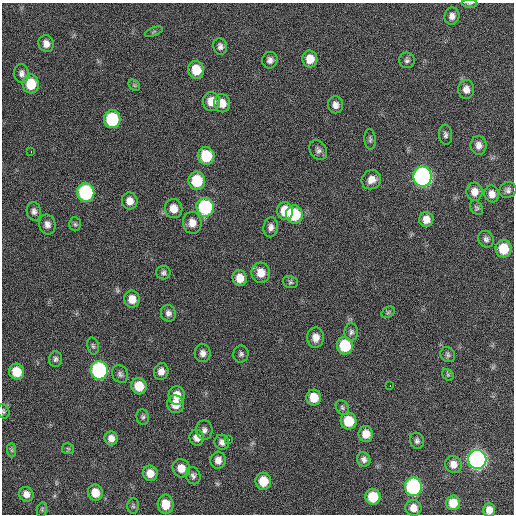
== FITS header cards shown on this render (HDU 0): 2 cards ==
NAXIS1  =                  512 / Axis length
NAXIS2  =                  512 / Axis length

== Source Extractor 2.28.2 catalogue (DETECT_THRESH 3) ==
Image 512 x 512 px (HDU 0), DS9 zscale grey, 1 PNG px = 1 image px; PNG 516 x 516 px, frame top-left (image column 1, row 512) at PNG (2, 3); each listed source drawn as its Kron ellipse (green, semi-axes under 4 px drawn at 4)
Background 241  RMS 16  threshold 46.6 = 3 sigma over >= 5 px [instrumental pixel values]
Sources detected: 100; all 100 listed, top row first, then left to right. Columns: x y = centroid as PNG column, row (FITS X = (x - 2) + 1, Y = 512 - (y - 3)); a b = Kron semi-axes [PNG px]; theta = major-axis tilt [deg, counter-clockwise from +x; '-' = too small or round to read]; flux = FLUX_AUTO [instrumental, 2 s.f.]
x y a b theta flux
470 4 8 3 1 1400
452 16 8 7 - 5200
154 32 9 3 21 1400
46 44 8 7 - 6900
220 46 8 7 - 3800
310 59 8 7 - 14000
270 60 8 7 - 4500
407 60 8 7 - 3000
196 70 9 8 - 23000
21 73 9 7 -80 4500
31 84 9 8 - 30000
134 85 6 5 - 1700
466 89 9 8 - 6800
211 101 9 8 - 14000
222 103 9 8 - 10000
335 105 8 7 - 5800
112 119 9 8 - 69000
445 135 10 6 -85 3100
370 139 10 5 -85 2400
479 145 9 8 - 6000
318 150 11 8 -58 4200
31 152 3 2 - 2500
206 156 9 8 - 39000
423 177 10 9 - 390000
371 180 10 9 - 9100
197 181 9 8 - 40000
508 190 9 7 25 3600
86 192 9 8 - 120000
474 192 9 8 - 9100
492 194 8 7 - 6900
130 201 8 8 - 8400
205 207 9 8 - 95000
477 208 8 5 -59 2100
174 209 9 8 - 11000
34 211 9 7 -80 3900
285 211 9 8 - 26000
294 215 9 8 - 47000
426 219 7 7 - 8600
192 223 11 9 -83 9800
47 224 10 8 -77 5400
75 224 7 6 - 2100
271 227 10 7 82 4800
486 239 8 7 - 3500
504 249 9 8 - 26000
163 273 7 7 - 2800
261 273 10 9 - 13000
240 278 8 7 - 13000
290 282 8 5 -15 2200
132 299 8 7 - 11000
388 312 7 5 30 1800
168 313 8 7 - 4400
351 332 8 7 - 3400
316 337 10 8 -89 9200
93 346 9 5 -79 2100
345 346 8 8 - 46000
203 353 9 8 - 5000
241 354 8 7 - 2900
448 355 8 7 - 2600
55 359 8 6 87 2900
99 370 9 8 - 160000
161 371 8 7 - 6400
17 372 8 7 - 21000
120 374 9 7 -54 3400
448 375 6 5 - 1800
390 385 3 2 - 7100
139 386 8 7 - 21000
177 395 9 8 - 14000
314 397 8 7 - 19000
176 404 9 8 - 14000
342 407 8 6 -59 2400
3 411 7 5 -68 2000
143 417 7 6 - 2300
349 421 8 8 - 27000
204 430 10 8 -85 4300
366 434 8 7 - 12000
111 438 7 6 - 6700
197 438 8 7 - 7200
229 439 2 2 - 4600
417 441 8 7 - 3100
222 442 7 7 - 4600
68 449 6 5 - 1600
12 450 7 4 -89 1800
364 459 7 6 - 4400
477 459 9 9 - 490000
218 460 8 7 - 7000
453 464 8 8 - 8700
181 468 9 8 - 11000
150 473 8 7 - 11000
193 476 9 7 -67 3400
263 481 8 8 - 21000
413 487 9 8 - 160000
95 493 8 7 - 15000
26 494 7 7 - 6800
373 497 8 7 - 29000
453 503 7 7 - 17000
166 504 9 8 - 16000
133 506 7 5 -88 1900
413 508 8 8 - 10000
42 509 7 5 77 1700
489 510 6 6 - 8600
At the frame edge (FLAGS 8, measured only in part): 3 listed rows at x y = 470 4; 3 411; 489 510